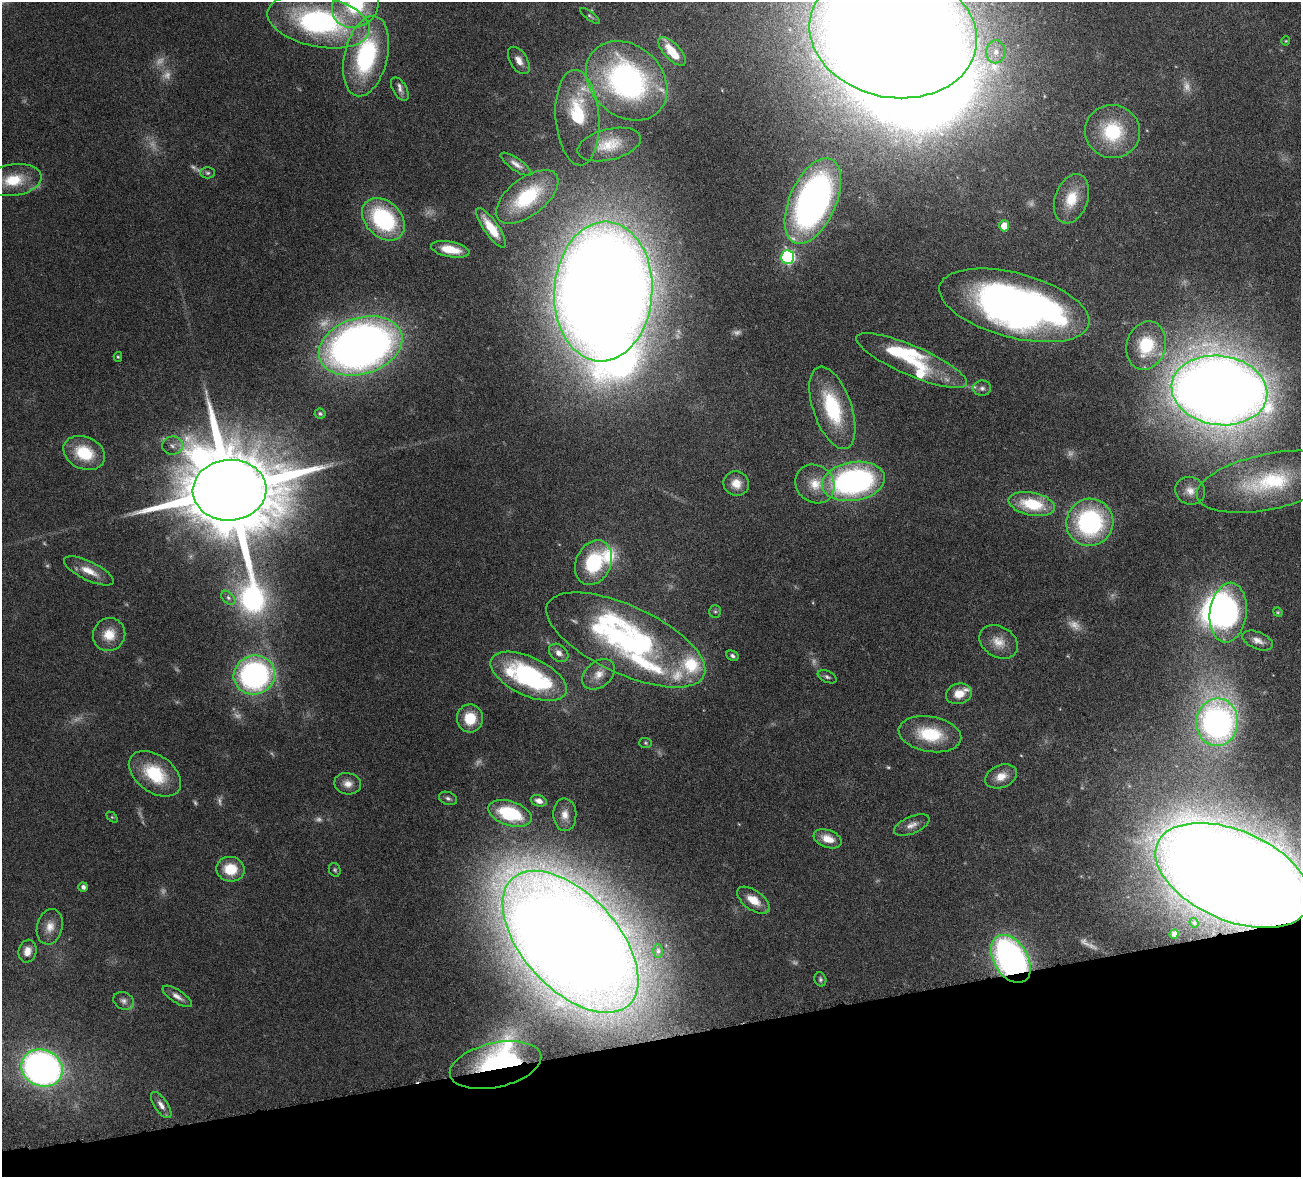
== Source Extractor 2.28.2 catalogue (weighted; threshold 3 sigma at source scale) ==
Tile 14 of 4 x 4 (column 2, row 4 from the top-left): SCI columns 1458-2756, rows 333-1507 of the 5511 x 5251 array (HDU 1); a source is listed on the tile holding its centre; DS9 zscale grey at full resolution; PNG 1303 x 1179 px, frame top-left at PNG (2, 2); each listed source drawn as its Kron ellipse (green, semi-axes under 4 px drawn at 4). Shown black and unused: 12% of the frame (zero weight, under 4 of 8 exposures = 8% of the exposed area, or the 3 px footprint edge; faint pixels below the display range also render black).
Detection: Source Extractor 2.28.2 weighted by HDU 2 'WHT'; one run over the whole footprint, this tile lists its part. Background 0.116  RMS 0.0034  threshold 0.0138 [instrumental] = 3 sigma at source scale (4.09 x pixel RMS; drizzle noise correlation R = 1.36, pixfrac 0.8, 0.05/0.05 arcsec/px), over >= 5 px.
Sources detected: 140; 28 too faint to see at this stretch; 7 inside a brighter object's white glare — neither listed nor drawn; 11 inside a brighter listed object's ellipse — not listed separately; the other 94 listed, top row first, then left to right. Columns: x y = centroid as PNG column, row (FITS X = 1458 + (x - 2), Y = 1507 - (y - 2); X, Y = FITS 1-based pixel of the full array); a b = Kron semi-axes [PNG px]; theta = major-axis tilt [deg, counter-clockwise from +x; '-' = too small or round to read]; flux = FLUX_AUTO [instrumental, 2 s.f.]
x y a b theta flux
355 5 24 21 39 18
590 16 12 4 -37 0.61
319 21 52 25 -11 65
893 33 84 64 -11 1500
1286 41 4 4 - 0.28
672 51 18 8 -47 6.4
996 52 11 9 86 2.9
366 56 41 21 77 38
519 60 15 8 -58 2.5
627 81 44 35 -42 74
400 89 13 7 -59 1.5
577 118 48 22 -86 15
1112 131 28 26 -12 19
609 144 32 15 14 7.5
516 164 18 6 -35 1.8
208 173 7 5 0 0.66
13 180 28 16 9 9.6
527 197 37 18 38 17
1071 199 25 16 70 8.3
813 201 46 23 66 150
383 219 24 18 -44 34
1004 226 5 5 - 4.6
491 228 23 7 -55 6.5
450 249 19 7 -10 7
787 257 7 6 - 57
603 292 70 49 86 1200
1014 305 77 32 -15 180
361 346 43 28 17 250
1146 346 24 19 73 13
118 357 5 4 - 0.38
912 361 60 15 -23 16
982 388 9 7 -1 1
1219 390 48 34 -8 840
832 408 43 19 -71 23
320 414 5 5 - 0.53
172 445 10 9 - 1.5
84 453 22 16 -24 12
853 481 32 19 9 85
1269 482 73 28 12 32
736 484 13 12 - 4
815 484 21 18 -42 6.9
230 490 37 30 4 9800
1190 491 15 14 - 3.3
1032 504 23 11 -12 14
1090 522 24 23 - 46
593 563 23 17 65 19
89 571 27 9 -26 4.8
228 598 8 5 -45 0.83
715 611 6 5 - 0.52
1278 612 5 4 - 0.34
1228 613 30 18 82 56
109 635 17 16 - 5.8
626 640 86 34 -25 72
1258 640 16 8 -22 2.2
999 642 20 15 -32 4.4
559 653 11 8 -41 1.9
732 656 6 4 -27 0.77
599 674 18 12 40 3.6
254 675 21 19 16 82
529 676 41 19 -25 48
827 677 10 5 -24 0.84
959 694 13 10 15 4
470 718 14 13 - 7.5
1217 722 24 21 83 110
930 734 31 17 -10 14
645 743 6 5 - 0.46
155 774 29 18 -36 16
1001 776 16 11 22 3.6
348 784 13 10 -11 2.6
448 798 9 6 -20 0.92
539 801 8 5 -19 1.7
510 813 22 12 -18 20
565 815 16 11 -87 3
112 817 6 4 -44 0.36
912 825 19 8 23 2.2
828 839 14 8 -19 4.3
230 869 14 12 -12 7.8
335 870 7 5 -65 0.54
1233 875 82 45 -23 1100
83 887 5 4 - 1
753 900 19 9 -36 4.5
1194 923 5 4 - 0.4
50 927 18 12 76 3.6
1174 934 4 4 - 0.75
570 942 86 47 -47 1200
27 951 11 9 76 2.8
658 951 6 5 - 0.58
1011 959 26 17 -58 100
820 979 7 5 -69 0.67
177 996 17 6 -33 1.9
124 1001 11 8 -26 1.4
495 1065 47 22 13 33
42 1068 21 18 -23 150
161 1105 15 6 -55 1.9
Overlapping masked pixels (flux is a lower limit): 3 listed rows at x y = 1233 875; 1011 959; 495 1065
Isophote crosses this tile's border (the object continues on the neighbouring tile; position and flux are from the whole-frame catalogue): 3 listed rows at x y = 355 5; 893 33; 1233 875